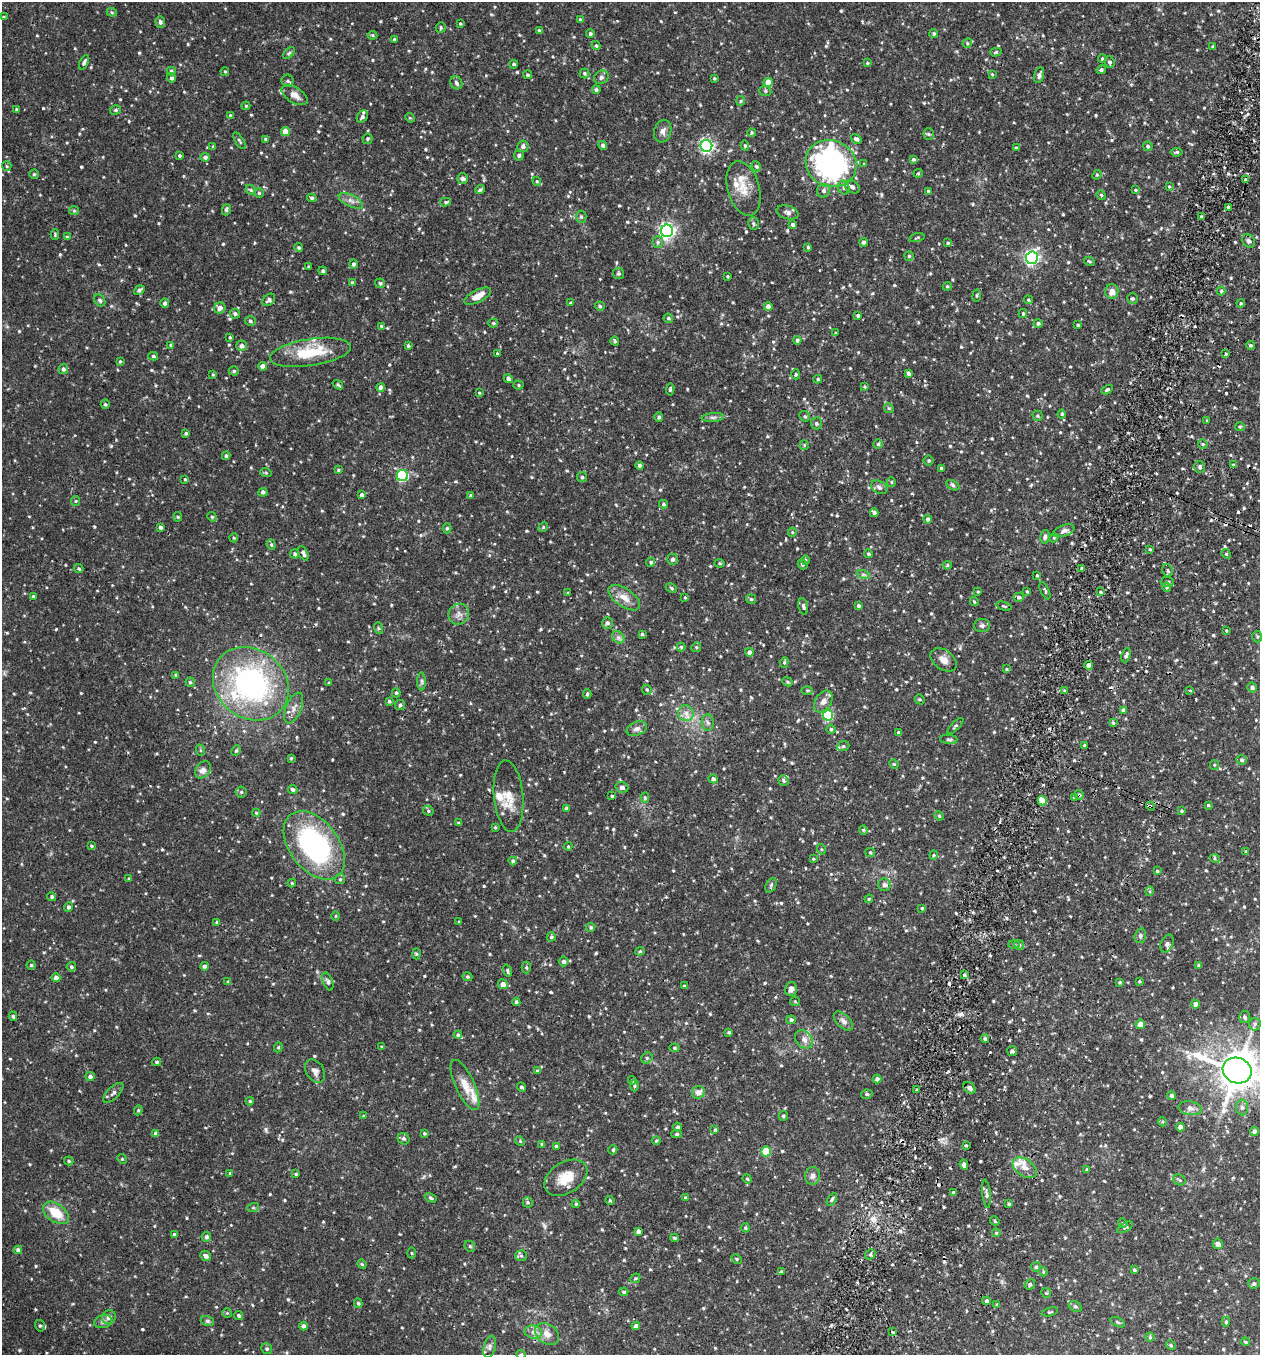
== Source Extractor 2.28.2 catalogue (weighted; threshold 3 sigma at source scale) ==
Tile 10 of 4 x 4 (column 2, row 3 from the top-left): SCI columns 1448-2705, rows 1382-2734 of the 5540 x 5467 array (HDU 1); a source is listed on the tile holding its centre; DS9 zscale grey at full resolution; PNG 1262 x 1357 px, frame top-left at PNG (2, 2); each listed source drawn as its Kron ellipse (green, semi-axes under 4 px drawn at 4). Shown black and unused: <1% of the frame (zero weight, under 2 of 3 exposures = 3% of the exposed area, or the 3 px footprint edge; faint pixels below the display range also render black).
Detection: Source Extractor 2.28.2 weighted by HDU 2 'WHT'; one run over the whole footprint, this tile lists its part. Background 0.0817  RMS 0.0089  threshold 0.04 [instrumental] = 3 sigma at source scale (4.5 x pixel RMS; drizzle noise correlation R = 1.50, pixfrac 1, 0.05/0.05 arcsec/px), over >= 5 px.
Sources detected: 760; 12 cosmic-ray / hot-pixel residue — neither listed nor drawn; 13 inside a brighter listed object's ellipse — not listed separately; of the other 735, all 500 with FLUX_AUTO >= 0.916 (the completeness limit of this list) listed and drawn (235 fainter detections not listed), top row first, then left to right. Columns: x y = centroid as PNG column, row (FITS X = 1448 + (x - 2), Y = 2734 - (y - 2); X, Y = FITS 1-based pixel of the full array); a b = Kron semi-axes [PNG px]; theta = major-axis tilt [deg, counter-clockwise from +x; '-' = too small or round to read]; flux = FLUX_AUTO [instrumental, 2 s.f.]
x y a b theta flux
112 12 5 4 - 1.1
4 17 4 3 - 1.1
580 19 3 3 - 1.2
160 22 6 5 - 1.9
460 24 3 3 - 0.94
441 28 5 5 - 1.4
539 30 3 3 - 1.3
934 33 4 4 - 1.5
590 34 4 4 - 1.8
373 35 5 4 - 1.3
394 40 3 3 - 1.8
967 43 5 4 - 1.1
596 45 5 3 - 1.2
1213 47 3 3 - 1.7
996 52 5 4 - 1.4
289 53 7 4 45 1.5
1102 59 4 4 - 1.2
84 62 8 4 65 2
1110 62 6 5 - 2.2
867 63 4 3 - 1
514 64 4 3 - 1.4
1101 70 5 4 - 1.5
171 71 4 4 - 1.5
225 71 4 3 - 1.1
584 73 5 5 - 1.3
992 74 4 3 - 0.93
528 75 4 4 - 1.5
1039 75 8 5 77 3.4
601 77 7 6 - 2.3
171 78 5 4 - 2.2
714 78 3 3 - 1.1
287 81 6 6 - 1.7
768 82 4 4 - 10
456 83 7 5 -61 2.3
596 90 4 4 - 1.8
765 91 6 5 - 1.6
295 95 14 7 -32 6
741 101 5 4 - 1
246 106 4 3 - 1.1
16 109 3 3 - 1.1
115 110 6 4 14 1.5
230 116 4 4 - 1.5
362 117 7 5 54 1.9
410 118 5 4 - 1
663 131 11 8 74 4.4
285 132 4 4 - 8.3
752 132 4 4 - 1.1
929 134 5 5 - 1.5
265 139 3 3 - 0.99
367 139 5 5 - 1.3
856 139 6 4 -34 2.6
239 141 9 3 -57 1.5
603 145 4 4 - 2.3
523 146 6 5 - 3.1
706 146 6 6 - 190
745 146 5 4 - 1.2
1148 146 5 4 - 1.7
213 147 4 3 - 1.4
1016 148 4 4 - 1.1
1177 152 6 4 7 1.3
519 155 5 5 - 1.9
179 156 3 3 - 1.3
205 157 4 4 - 2.5
913 159 4 3 - 1.3
831 164 26 23 -24 210
864 164 4 3 - 0.92
7 166 5 4 - 1.1
756 166 5 4 - 1.4
918 173 5 4 - 0.99
34 174 4 4 - 1.1
1097 175 5 4 - 1
463 179 5 5 - 3.3
1245 180 3 3 - 4.4
537 181 4 4 - 1
1169 186 4 4 - 0.92
852 187 8 6 -36 3.2
743 188 28 16 -74 16
844 188 7 5 -74 2.3
251 190 6 4 -45 1.3
480 190 5 3 - 1.6
1135 190 4 3 - 1.1
824 191 7 6 - 3.1
928 191 3 3 - 1.1
259 193 5 5 - 1.2
1101 195 5 4 - 1.2
312 198 5 4 - 1.4
351 201 13 6 -25 4.4
446 202 5 4 - 1.2
1228 207 3 3 - 3.4
226 210 6 3 74 1.6
74 211 5 4 - 1.1
788 212 11 6 -17 3.2
581 217 6 5 - 1.7
1201 217 3 3 - 1.6
753 223 6 5 - 1.7
793 225 4 4 - 2.5
667 231 6 6 - 290
55 235 5 4 - 1.1
67 237 4 3 - 1.5
917 238 8 3 14 1
1249 241 7 6 - 2.5
658 242 6 5 - 1.7
864 242 4 4 - 1.8
948 243 4 4 - 1.5
808 247 4 4 - 1.2
299 248 4 4 - 1.6
909 256 4 4 - 1.5
1032 258 6 6 - 220
1089 261 5 4 - 1.2
353 264 4 4 - 1.7
308 267 3 3 - 0.93
323 271 4 4 - 1.6
619 274 5 5 - 1.3
728 276 3 3 - 0.92
352 283 3 3 - 1.5
380 283 5 4 - 1.6
947 286 4 4 - 1.1
139 290 5 4 - 2
1112 291 7 6 - 5.2
1221 291 4 4 - 1.5
477 296 15 6 27 8.2
977 296 6 3 82 0.98
1132 298 5 5 - 1.4
100 300 6 5 - 1.8
269 300 7 5 40 2.2
1028 300 4 4 - 1.1
165 303 5 4 - 2.2
570 303 4 3 - 1.2
1241 303 4 3 - 0.94
600 306 5 4 - 1.7
768 306 4 4 - 4.5
220 308 6 5 - 4.1
235 314 5 5 - 2
1023 314 4 3 - 1.3
858 315 4 3 - 1.7
668 318 5 4 - 1.5
250 321 6 4 -16 1.8
493 323 5 4 - 1.3
1038 323 4 4 - 2
1078 325 3 3 - 1.6
381 326 4 3 - 1.3
836 333 4 3 - 1.1
230 337 3 3 - 1
797 340 4 3 - 1.8
615 341 4 3 - 1.4
171 345 4 3 - 1.6
1250 345 4 3 - 1.4
241 346 5 5 - 3.3
408 346 3 3 - 1.5
310 352 41 13 9 33
497 353 4 3 - 0.92
1226 354 3 3 - 1.6
153 356 5 4 - 1.5
120 361 3 3 - 1
263 366 4 4 - 4.9
63 369 5 5 - 2.3
234 371 5 4 - 1.6
908 373 4 3 - 2.8
213 374 3 3 - 0.93
796 374 5 4 - 1
508 379 4 4 - 2.7
818 379 4 4 - 1.1
338 385 6 4 -36 1.3
518 385 5 4 - 1.1
381 387 4 4 - 3.7
864 387 4 4 - 1.1
670 389 6 4 83 1.7
1107 390 6 4 29 1.4
479 393 4 3 - 0.95
105 404 5 4 - 1.3
889 408 5 4 - 1.1
1062 414 4 4 - 1.1
805 416 5 5 - 1.4
1037 416 5 5 - 1.3
659 417 4 3 - 1.7
713 417 11 4 4 2.3
1207 421 3 3 - 1.2
816 423 6 5 - 1.6
1240 427 5 4 - 1.2
186 433 4 3 - 1.5
878 444 4 4 - 1.3
1203 444 5 4 - 1.3
804 445 5 4 - 1
226 456 4 3 - 1.8
929 460 5 5 - 1.3
640 465 4 4 - 2.1
1233 465 4 3 - 1.1
1200 467 6 5 - 1.8
941 468 3 3 - 1.6
338 470 4 3 - 0.98
266 473 6 3 -19 0.97
402 476 6 5 - 85
582 477 5 5 - 1.6
185 479 4 4 - 1.1
891 482 5 4 - 1.2
953 485 7 4 -28 1.7
879 487 9 6 -29 2.9
263 492 5 4 - 1.8
362 495 4 4 - 2.3
471 496 4 3 - 1.5
75 501 5 4 - 1.1
663 504 4 3 - 1.3
874 513 4 4 - 1.9
178 517 4 4 - 1
212 517 5 4 - 1.2
928 519 4 4 - 2.9
160 527 4 4 - 1.9
543 527 5 4 - 1.1
447 528 5 4 - 1.2
1064 531 11 5 19 3.1
792 532 4 4 - 1
1045 537 7 4 77 2.1
234 538 4 4 - 0.99
1054 538 5 4 - 1.1
271 545 5 4 - 1.4
1150 549 3 3 - 1
303 553 8 4 -63 2.8
295 554 4 4 - 1.8
868 554 4 4 - 1.2
1226 554 5 4 - 1.1
673 559 5 5 - 2.8
805 560 5 3 - 0.95
651 562 5 4 - 1.8
719 563 5 4 - 0.93
802 564 5 4 - 1.5
947 565 4 4 - 1.2
79 568 5 4 - 1.3
1082 568 4 3 - 1.5
1168 570 6 5 - 1.7
863 574 7 4 -18 1.9
1037 575 3 3 - 1.1
1167 582 7 5 -2 1.8
1167 587 4 4 - 1.1
671 588 6 4 -24 1.2
1027 591 3 3 - 1
1045 591 9 3 -66 1.4
978 592 4 3 - 0.98
1100 592 4 3 - 0.97
568 593 3 3 - 0.97
33 596 4 3 - 1.2
685 597 3 3 - 0.96
1019 597 5 4 - 2.1
624 598 18 9 -35 9
751 599 5 5 - 1.4
974 601 4 3 - 1
858 605 4 4 - 1.8
803 606 8 4 -78 2.1
1004 606 8 3 -17 1.2
459 614 11 10 - 5.1
608 623 6 5 - 2.5
982 626 8 6 0 2.3
378 628 6 4 -72 1.1
1226 630 3 3 - 0.92
642 634 4 4 - 1.4
1257 636 6 5 - 1.3
618 637 7 5 -44 2.5
681 647 4 4 - 1.2
696 647 5 4 - 1.2
749 652 4 4 - 3.4
1126 655 7 3 70 2.3
944 660 14 9 -37 6.1
784 662 5 4 - 1.2
1089 665 4 4 - 3.9
1006 669 4 3 - 0.95
176 675 3 3 - 1.7
422 681 9 4 -90 1.9
190 682 4 4 - 1.3
787 682 5 4 - 1.2
329 683 3 3 - 0.95
251 684 40 34 -40 180
1252 687 5 5 - 2.8
647 690 5 4 - 1.3
1190 690 3 3 - 1.7
807 691 6 4 0 1.2
1065 691 4 4 - 1.6
396 693 4 4 - 1.1
587 694 5 3 - 1.3
920 699 5 4 - 1.1
389 701 4 3 - 1.5
823 702 12 8 57 5
400 705 5 5 - 1.8
294 708 16 7 67 5.8
1123 710 4 3 - 1.9
686 713 8 7 - 4.6
828 715 5 5 - 56
708 723 8 6 -86 2.5
1113 723 4 4 - 1.3
955 726 10 4 45 1.6
637 729 10 6 20 3.8
831 729 4 4 - 1.5
899 733 4 4 - 3.4
949 739 9 4 -3 1.9
1084 745 3 3 - 1.1
843 746 6 5 - 1.8
200 750 6 3 -71 0.94
236 751 5 4 - 1.3
291 758 3 3 - 0.96
1241 760 5 5 - 1.8
894 764 5 4 - 0.93
1214 765 5 4 - 1
203 770 9 7 53 4.7
713 779 4 4 - 2.8
783 780 5 5 - 1.4
622 787 6 5 - 2.5
293 789 5 4 - 2.1
241 792 5 5 - 1.3
1079 795 5 4 - 1.3
509 796 36 14 -85 15
612 796 3 3 - 1.3
645 798 5 4 - 1
1074 798 4 3 - 6.3
1042 801 5 4 - 27
1208 805 3 3 - 1.1
1150 806 4 3 - 2.2
566 808 4 4 - 1.9
428 811 5 5 - 1.4
1182 811 4 4 - 1.1
256 813 4 3 - 1
939 816 5 4 - 1.1
459 823 4 3 - 1.2
495 827 4 3 - 0.95
863 830 4 4 - 0.97
314 845 39 24 -53 150
91 846 4 3 - 1
568 846 4 4 - 0.94
821 849 5 3 - 0.92
1246 851 4 4 - 0.99
870 852 5 4 - 1.1
934 855 4 4 - 1
1215 858 5 4 - 1.2
814 859 4 3 - 0.97
513 861 4 4 - 1.9
1157 871 4 3 - 1
129 879 4 4 - 1
340 879 5 5 - 1.3
292 883 4 4 - 1.2
771 885 8 5 66 1.8
884 885 6 6 - 3.1
1150 891 5 3 - 0.98
52 897 4 4 - 1.8
869 899 4 4 - 0.93
68 907 5 4 - 2.3
922 908 4 3 - 1
336 916 5 3 - 0.94
217 922 4 3 - 1.3
459 922 3 3 - 0.93
591 927 5 4 - 1.5
1140 936 7 5 73 2
551 937 4 4 - 1.4
1167 943 9 6 65 2.4
1014 945 5 3 - 1.1
1019 945 5 4 - 1.5
640 951 4 4 - 0.95
416 954 5 3 - 1.1
564 961 5 5 - 2.5
31 965 4 4 - 1.3
204 966 4 4 - 2.4
1199 966 4 3 - 1.2
71 967 5 4 - 1.4
526 967 6 4 -89 1.4
507 971 6 4 -71 1.7
964 975 4 3 - 1.5
467 977 5 4 - 1.2
56 978 4 4 - 3.7
1139 981 4 3 - 1.2
228 982 4 4 - 1.1
328 982 9 5 -69 1.9
1119 982 3 3 - 1.1
503 984 5 5 - 5.1
684 986 4 3 - 1.2
791 989 7 6 - 3.4
795 1001 5 4 - 1.1
516 1002 4 3 - 1.7
1195 1004 4 4 - 4.8
13 1016 5 4 - 1.7
1244 1017 6 5 - 2
791 1020 4 4 - 2.1
843 1021 12 6 -44 3.7
1140 1024 5 4 - 6.7
1255 1024 6 6 - 1.9
729 1032 3 3 - 1.3
458 1035 4 4 - 1.5
804 1039 10 7 -48 4.7
985 1039 4 3 - 1.7
278 1047 5 4 - 1.1
382 1047 3 3 - 1
674 1048 5 4 - 1.2
1012 1051 5 5 - 1.5
647 1058 6 5 - 1.5
157 1062 4 3 - 1.3
1237 1070 15 12 -20 2000
315 1071 13 8 -58 4.3
537 1071 4 3 - 1.5
90 1076 5 4 - 2.7
877 1079 4 4 - 2.4
632 1080 4 3 - 1
465 1085 27 9 -65 13
634 1086 6 4 -89 1.2
522 1087 5 3 - 1.9
969 1088 7 5 -48 2.9
916 1090 4 3 - 1.1
698 1092 7 6 - 4.9
113 1093 13 6 45 3.1
867 1094 5 4 - 1.7
1171 1096 4 4 - 2.2
250 1101 4 3 - 1.3
1242 1107 8 6 -89 2.7
1190 1108 12 7 -9 4
138 1110 5 4 - 1.2
363 1116 3 3 - 0.93
783 1116 5 4 - 1.4
1162 1122 4 4 - 1
678 1127 4 4 - 2.2
1180 1127 4 4 - 5.5
715 1130 4 3 - 1
1254 1131 4 4 - 3.4
424 1133 4 4 - 1.3
156 1134 4 4 - 3.4
677 1134 5 4 - 1.3
404 1139 6 5 - 2.2
520 1141 5 4 - 1
656 1141 4 4 - 1
542 1144 3 3 - 1.2
556 1146 4 3 - 1.8
966 1146 3 3 - 1.9
613 1150 4 4 - 1.5
766 1151 5 5 - 26
122 1159 5 4 - 1.1
69 1161 4 4 - 1.3
964 1165 5 4 - 3.3
1025 1168 13 8 -34 7
1087 1169 4 3 - 1
230 1173 4 3 - 1
296 1174 4 3 - 1
812 1176 9 7 77 3.7
566 1178 23 15 32 17
747 1179 5 4 - 1.2
1180 1180 6 5 - 1.5
953 1193 4 3 - 1.2
986 1194 14 3 -84 2.3
431 1198 6 4 -30 1.5
685 1198 4 3 - 1.1
832 1199 7 4 60 1.6
610 1200 4 4 - 0.92
528 1202 5 5 - 1.4
576 1204 4 3 - 1
1009 1204 4 3 - 1.2
253 1208 6 4 19 1.1
56 1213 14 9 -36 18
995 1221 5 4 - 1.2
1123 1223 5 4 - 1.2
1125 1227 9 3 30 1.3
745 1228 5 3 - 1.1
638 1231 4 4 - 3
996 1233 4 3 - 1
174 1234 4 4 - 1.7
206 1237 5 5 - 2.5
675 1238 4 3 - 1.4
1218 1244 5 5 - 4.1
470 1246 6 5 - 1.3
18 1250 4 4 - 2.5
412 1253 5 3 - 0.98
870 1254 5 4 - 1.8
206 1256 6 4 -42 2.9
521 1256 6 5 - 1.5
736 1259 6 4 -29 1.4
362 1264 5 4 - 0.92
1036 1267 5 5 - 1.6
1134 1270 4 3 - 1
781 1271 4 3 - 0.96
1043 1272 4 3 - 1
635 1278 5 4 - 1.2
1030 1284 6 5 - 1.7
1254 1284 6 5 - 2.1
624 1292 5 4 - 1.5
1046 1293 5 4 - 1.2
986 1301 4 4 - 2.1
358 1303 5 4 - 1.4
997 1305 4 4 - 1
1075 1306 7 5 -29 1.6
1050 1312 8 3 16 1
227 1313 5 4 - 0.99
239 1315 5 4 - 1.8
109 1317 7 6 - 3.4
207 1321 7 5 -15 1.5
103 1322 9 6 16 2.7
1117 1322 8 4 -27 1.4
1226 1322 5 4 - 1.7
40 1326 6 5 - 1.7
303 1326 4 4 - 2.7
636 1326 4 4 - 3.3
533 1332 9 6 -12 4
892 1332 4 3 - 2.3
547 1334 13 9 -37 7.6
1150 1337 4 4 - 1.1
1245 1342 4 3 - 1.1
1171 1345 5 4 - 1.1
490 1347 11 6 74 2.8
267 1349 6 5 - 1.6
521 1354 5 4 - 0.95
Overlapping masked pixels (flux is a lower limit): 3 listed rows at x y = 1079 795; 1074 798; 1150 806
Isophote crosses this tile's border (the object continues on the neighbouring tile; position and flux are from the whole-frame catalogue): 2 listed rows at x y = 1237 1070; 521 1354